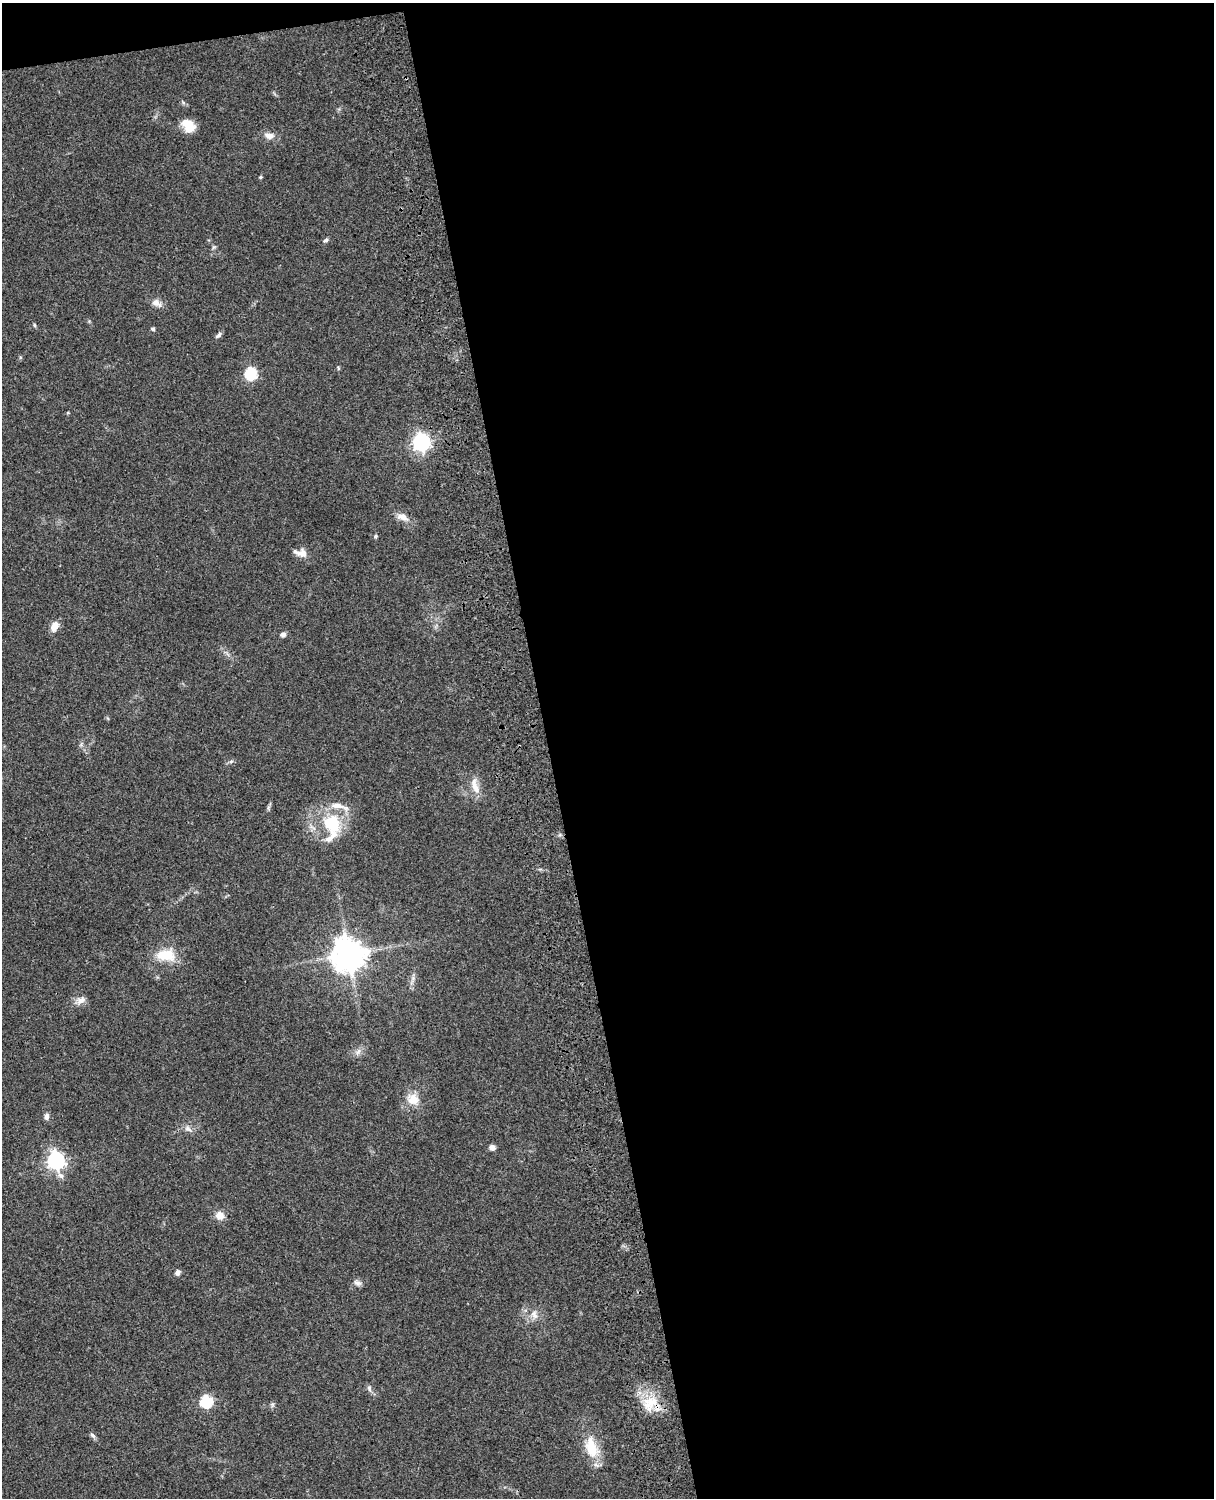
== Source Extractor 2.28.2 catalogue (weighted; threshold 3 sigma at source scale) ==
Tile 4 of 4 x 3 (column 4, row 1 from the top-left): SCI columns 3758-4969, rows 3269-4764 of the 5088 x 4927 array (HDU 1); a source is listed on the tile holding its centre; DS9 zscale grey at full resolution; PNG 1216 x 1500 px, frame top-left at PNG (2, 3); no overlay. Shown black and unused: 56% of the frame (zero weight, under 3 of 4 exposures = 6% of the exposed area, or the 3 px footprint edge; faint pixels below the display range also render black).
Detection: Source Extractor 2.28.2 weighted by HDU 2 'WHT'; one run over the whole footprint, this tile lists its part. Background 0.0801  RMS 0.0058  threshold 0.0261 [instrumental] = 3 sigma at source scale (4.5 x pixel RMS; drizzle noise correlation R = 1.50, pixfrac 1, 0.05/0.05 arcsec/px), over >= 5 px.
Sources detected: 42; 1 inside a brighter object's white glare — not listed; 3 inside a brighter listed object's ellipse — not listed separately; the other 38 listed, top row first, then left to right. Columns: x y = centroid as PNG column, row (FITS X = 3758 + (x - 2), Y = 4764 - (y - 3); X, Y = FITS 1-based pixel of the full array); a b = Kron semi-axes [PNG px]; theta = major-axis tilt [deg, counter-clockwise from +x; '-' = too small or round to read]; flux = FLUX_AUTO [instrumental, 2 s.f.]
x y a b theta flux
188 125 15 11 -46 10
269 136 12 8 -12 4.3
261 177 5 4 - 0.75
326 240 7 5 18 1.1
156 303 13 9 -23 3.8
34 325 6 4 -88 0.69
153 329 4 4 - 1.2
218 335 9 5 42 1.5
20 357 5 3 - 0.68
251 373 6 6 - 56
421 442 7 7 - 210
403 517 16 9 -25 4.6
375 536 6 4 47 0.88
303 553 16 10 -6 4.7
54 626 11 8 64 5.6
283 634 7 6 - 1.8
475 786 23 8 -73 6.4
330 823 25 19 52 26
348 954 11 10 - 890
166 955 26 15 -5 14
413 978 7 5 47 1.5
80 1000 14 9 20 3.6
358 1051 9 5 70 2
413 1099 18 15 -28 8.5
47 1116 8 6 83 2.2
188 1129 11 7 -34 2.4
492 1147 6 5 - 3
56 1160 7 7 - 200
61 1175 9 6 -38 2.2
220 1215 10 9 - 4.8
177 1272 7 6 - 1.9
357 1283 11 7 -15 2.2
534 1314 13 8 -77 3.4
369 1388 10 5 -76 1.5
206 1401 6 6 - 52
650 1403 24 16 27 15
93 1435 9 5 -44 1.4
591 1448 29 15 -72 16
Overlapping masked pixels (flux is a lower limit): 1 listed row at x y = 650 1403